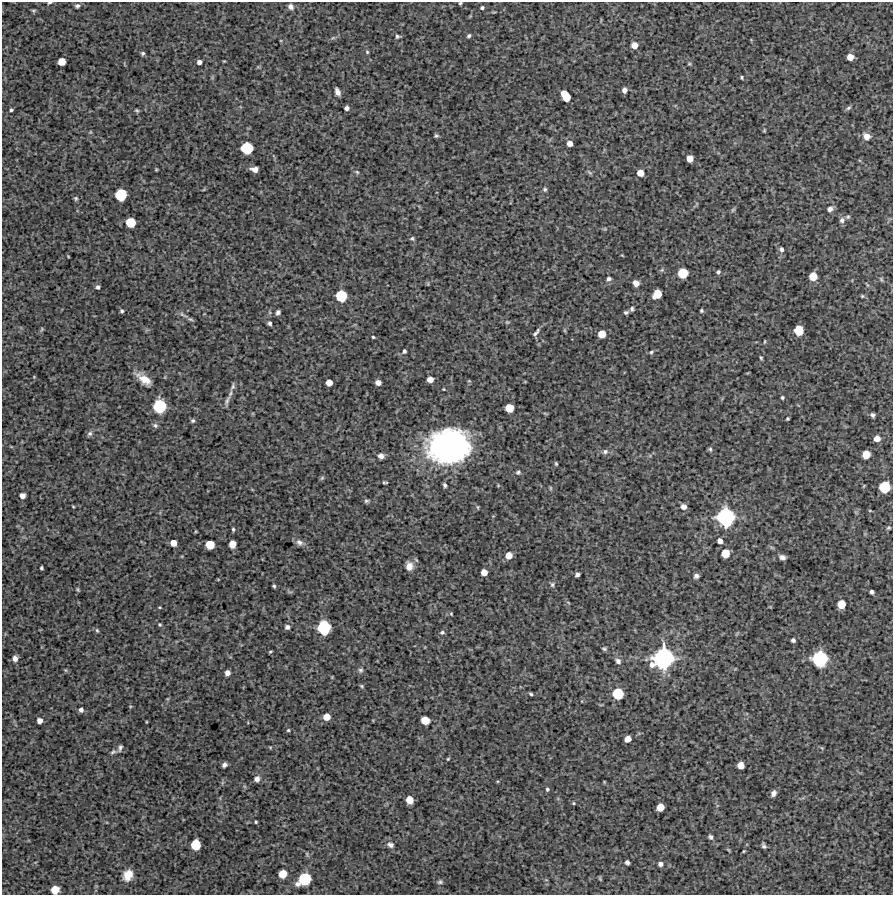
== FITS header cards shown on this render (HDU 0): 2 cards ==
NAXIS1  =                  891 /Length X axis
NAXIS2  =                  893 /Length Y axis

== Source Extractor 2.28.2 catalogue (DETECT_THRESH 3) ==
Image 891 x 893 px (HDU 0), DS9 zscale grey, 1 PNG px = 1 image px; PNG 895 x 897 px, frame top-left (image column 1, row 893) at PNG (2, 2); no overlay
Background 4510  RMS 230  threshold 690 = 3 sigma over >= 5 px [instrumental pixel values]
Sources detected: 181; all 181 listed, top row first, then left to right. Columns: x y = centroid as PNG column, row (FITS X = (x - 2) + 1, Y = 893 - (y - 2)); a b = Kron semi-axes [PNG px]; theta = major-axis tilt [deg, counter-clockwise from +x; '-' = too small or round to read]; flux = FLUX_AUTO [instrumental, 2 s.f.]
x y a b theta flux
49 3 5 3 - 2.1e+04
460 3 4 3 - 1.8e+04
77 6 5 4 - 3.2e+04
291 7 8 6 -51 5.6e+04
482 8 5 4 - 2.5e+04
33 11 6 4 -1 2.2e+04
397 36 6 5 - 2.7e+04
469 36 5 4 - 2.7e+04
634 45 5 5 - 1.3e+05
367 52 5 4 - 1.8e+04
143 53 5 4 - 2.5e+04
850 57 5 5 - 1.5e+05
62 62 6 5 - 2.0e+05
199 62 4 4 - 5.6e+04
689 64 6 4 1 1.6e+04
742 77 3 3 - 2.0e+04
624 90 5 4 - 6.7e+04
337 92 7 4 -64 7.1e+04
565 96 10 6 -58 3.6e+05
347 108 4 4 - 5.0e+04
848 108 7 4 28 3.1e+04
11 110 3 3 - 2.3e+04
137 110 5 4 - 1.9e+04
764 130 4 4 - 1.6e+04
436 136 4 4 - 2.4e+04
867 136 9 8 - 1.1e+05
570 143 5 5 - 9.4e+04
247 148 8 8 - 6.6e+05
690 159 5 5 - 1.6e+05
156 169 4 3 - 1.5e+04
254 169 7 5 -13 8.3e+04
357 172 6 4 -45 1.9e+04
589 172 8 3 -42 2.4e+04
640 173 6 5 - 1.5e+05
545 189 6 5 - 2.8e+04
121 195 8 8 - 6.5e+05
76 198 5 4 - 2.3e+04
830 209 6 5 - 6.8e+04
733 210 6 5 - 2.2e+04
848 217 7 5 21 2.6e+04
842 220 8 7 - 5.4e+04
131 222 7 6 - 4.2e+05
412 238 5 5 - 2.2e+04
782 249 6 5 - 4.0e+04
622 255 5 3 - 1.1e+04
68 256 3 2 - 1.1e+04
718 272 5 4 - 2.8e+04
683 273 7 7 - 4.2e+05
813 276 6 6 - 2.4e+05
609 279 7 6 - 4.0e+04
881 279 8 4 -55 2.4e+04
636 283 6 5 - 8.8e+04
98 287 5 4 - 3.3e+04
657 294 7 6 - 2.9e+05
341 296 8 7 - 5.6e+05
862 296 5 4 - 2.1e+04
632 309 6 5 - 3.1e+04
122 311 4 3 - 2.5e+04
701 311 4 4 - 2.1e+04
278 312 5 4 - 4.0e+04
626 312 5 4 - 3.2e+04
183 314 16 4 -31 5.5e+04
507 322 6 4 -11 1.8e+04
270 323 4 4 - 3.0e+04
42 329 6 4 49 1.8e+04
799 330 7 6 - 3.8e+05
536 332 13 4 50 4.6e+04
602 334 6 6 - 2.0e+05
373 337 3 3 - 1.7e+04
764 341 4 2 - 1.4e+04
404 351 5 4 - 2.7e+04
651 352 5 4 - 2.1e+04
761 358 4 3 - 1.8e+04
144 379 16 7 -35 2.0e+05
430 379 5 5 - 1.2e+05
378 382 5 4 - 8.3e+04
329 383 5 5 - 1.4e+05
233 386 11 6 79 4.6e+04
782 397 4 3 - 2.2e+04
227 400 17 5 71 6.4e+04
159 406 9 8 - 7.9e+05
509 408 6 6 - 2.9e+05
873 415 4 4 - 3.6e+04
787 419 3 3 - 2.0e+04
193 421 5 5 - 2.7e+04
155 425 7 6 - 3.4e+04
90 434 8 7 - 3.8e+04
877 438 5 5 - 1.2e+05
448 447 36 28 6 3.7e+06
710 449 5 5 - 2.7e+04
605 452 7 7 - 4.1e+04
866 454 6 6 - 2.3e+05
381 456 6 5 - 6.0e+04
556 464 4 3 - 1.8e+04
518 472 6 5 - 2.9e+04
322 478 7 4 45 2.2e+04
385 482 5 2 - 1.9e+04
445 485 4 3 - 3.3e+04
498 485 5 3 - 1.3e+04
885 487 8 8 - 5.6e+05
550 488 6 4 -89 1.7e+04
22 496 5 5 - 8.4e+04
366 501 6 4 14 2.6e+04
73 506 4 3 - 1.3e+04
683 507 6 6 - 6.6e+04
870 511 5 3 - 1.3e+04
726 517 13 12 - 1.6e+06
889 528 6 5 - 2.2e+04
233 529 4 3 - 2.3e+04
720 541 5 4 - 7.5e+04
299 542 10 7 -22 5.8e+04
173 543 5 5 - 1.4e+05
232 544 6 5 - 1.7e+05
210 545 6 6 - 3.0e+05
725 553 6 6 - 2.6e+05
509 555 6 6 - 1.6e+05
782 557 7 5 -15 5.7e+04
409 566 9 8 - 1.3e+05
41 568 3 3 - 2.3e+04
484 572 5 5 - 1.4e+05
577 575 4 3 - 4.2e+04
696 576 5 4 - 4.3e+04
552 585 7 5 -90 3.0e+04
274 586 3 3 - 2.2e+04
78 589 6 3 -71 1.8e+04
872 592 4 4 - 4.4e+04
841 604 6 6 - 2.6e+05
451 614 5 4 - 1.5e+04
160 624 4 4 - 1.8e+04
287 627 5 5 - 5.3e+04
324 628 9 9 - 9.1e+05
97 630 5 4 - 2.0e+04
442 632 6 5 - 2.7e+04
793 640 4 4 - 4.3e+04
604 649 6 4 -17 2.5e+04
270 652 4 2 - 1.6e+04
663 658 14 14 - 2.1e+06
15 659 6 5 - 7.0e+04
820 659 10 10 - 1.2e+06
618 661 7 5 -44 5.7e+04
652 665 7 7 - 8.2e+04
65 670 5 3 - 1.5e+04
360 670 6 6 - 3.4e+04
227 673 5 5 - 7.5e+04
361 686 5 4 - 2.0e+04
531 694 5 4 - 2.2e+04
618 694 7 7 - 5.5e+05
81 710 5 4 - 5.1e+04
327 717 6 6 - 1.7e+05
425 720 6 6 - 2.4e+05
39 721 5 5 - 8.6e+04
288 730 4 3 - 1.7e+04
628 739 5 5 - 1.3e+05
270 747 6 3 -19 1.5e+04
120 748 7 4 75 3.6e+04
822 748 6 3 -71 1.5e+04
113 752 8 5 23 3.1e+04
448 759 4 3 - 1.4e+04
224 765 5 4 - 4.9e+04
741 765 6 5 - 1.5e+05
257 779 7 6 - 7.2e+04
547 789 4 4 - 2.4e+04
773 793 7 5 63 6.1e+04
409 800 6 5 - 2.0e+05
573 803 4 3 - 1.5e+04
660 807 6 5 - 1.9e+05
256 822 3 2 - 1.6e+04
711 837 6 5 - 4.1e+04
196 845 7 7 - 4.3e+05
390 845 9 7 -25 5.7e+04
764 846 6 4 -65 3.5e+04
728 850 8 3 -45 1.6e+04
744 851 3 3 - 1.4e+04
627 862 4 4 - 4.7e+04
660 864 5 5 - 5.5e+04
283 874 6 6 - 2.5e+05
128 875 9 7 64 2.0e+05
304 879 10 8 38 7.5e+05
600 879 6 4 -79 1.7e+04
440 882 7 5 29 3.1e+04
55 890 6 6 - 2.4e+05
At the frame edge (FLAGS 8, measured only in part): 3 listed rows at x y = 49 3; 460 3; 55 890